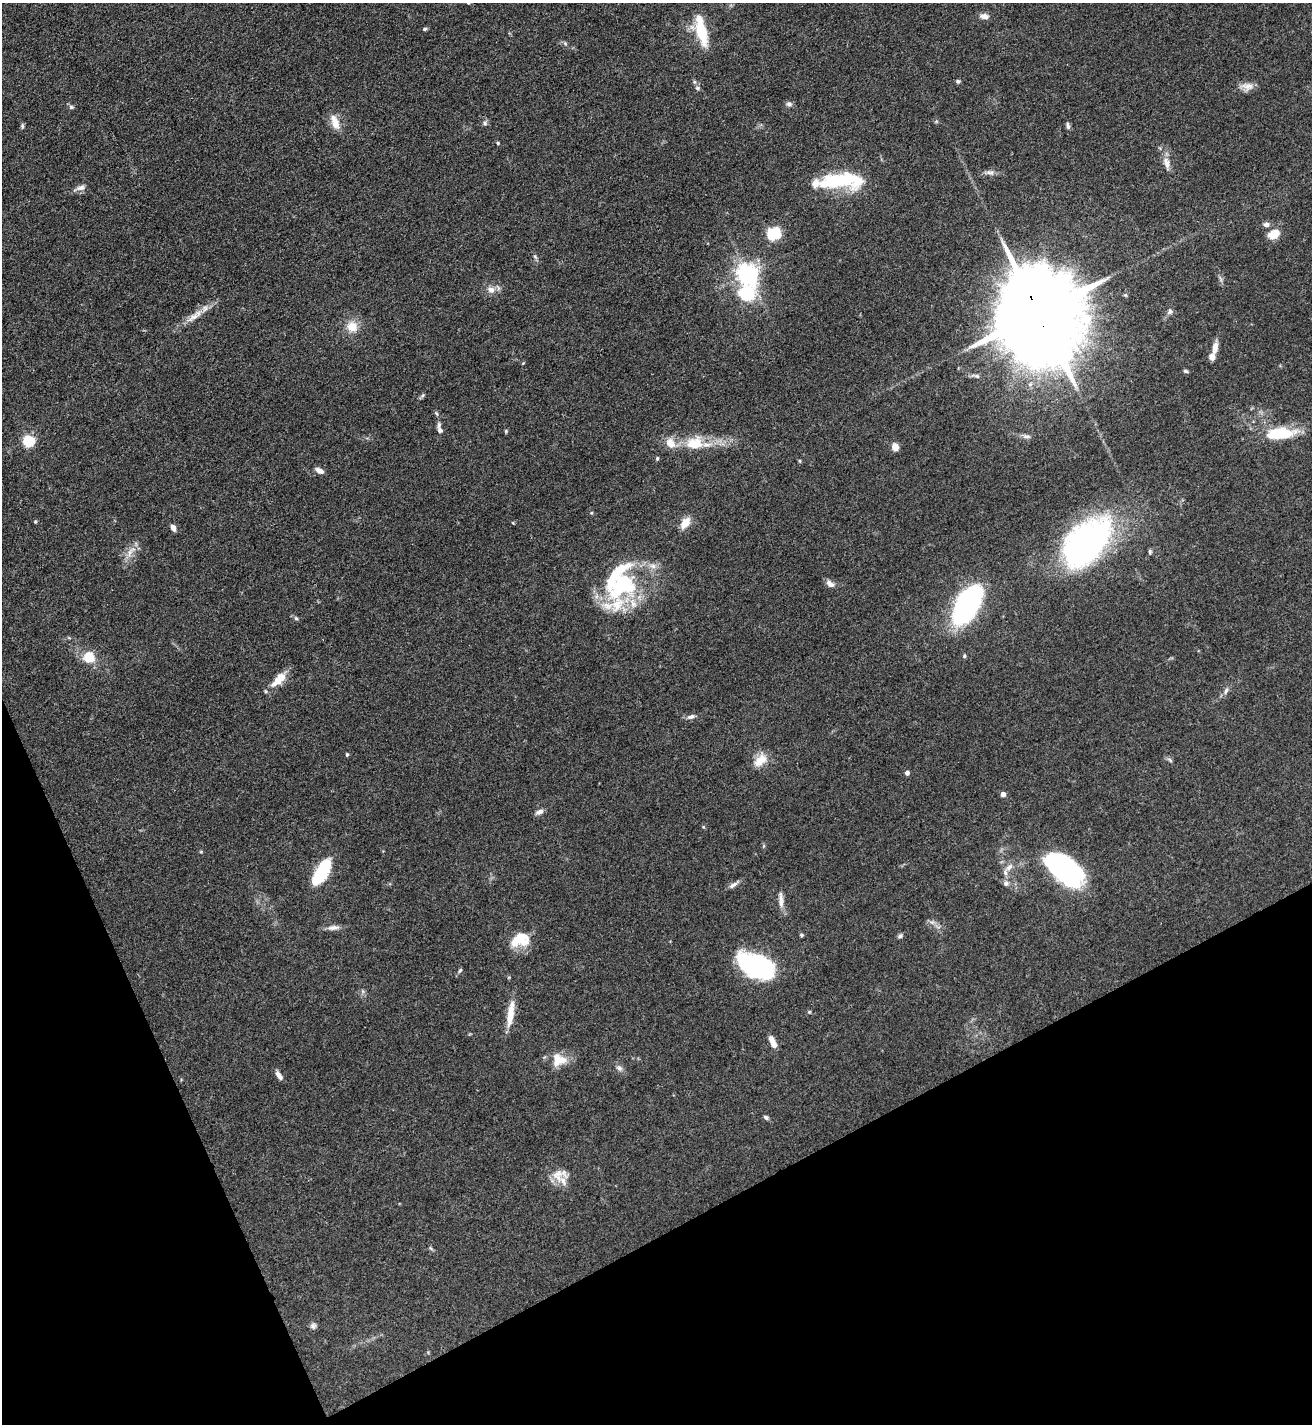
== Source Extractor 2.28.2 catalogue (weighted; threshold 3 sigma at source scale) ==
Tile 14 of 4 x 4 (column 2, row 4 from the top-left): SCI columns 1601-2910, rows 3-1424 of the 5686 x 5693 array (HDU 1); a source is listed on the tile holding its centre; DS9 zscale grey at full resolution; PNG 1314 x 1426 px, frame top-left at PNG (2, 3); no overlay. Shown black and unused: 21% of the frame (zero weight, under 3 of 4 exposures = <1% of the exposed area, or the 3 px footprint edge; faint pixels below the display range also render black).
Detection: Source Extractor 2.28.2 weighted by HDU 2 'WHT'; one run over the whole footprint, this tile lists its part. Background 0.0677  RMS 0.0058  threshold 0.0263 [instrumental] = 3 sigma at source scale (4.5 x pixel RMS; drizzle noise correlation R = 1.50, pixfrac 1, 0.05/0.05 arcsec/px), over >= 5 px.
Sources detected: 109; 6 inside a brighter object's white glare — not listed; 12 inside a brighter listed object's ellipse — not listed separately; the other 91 listed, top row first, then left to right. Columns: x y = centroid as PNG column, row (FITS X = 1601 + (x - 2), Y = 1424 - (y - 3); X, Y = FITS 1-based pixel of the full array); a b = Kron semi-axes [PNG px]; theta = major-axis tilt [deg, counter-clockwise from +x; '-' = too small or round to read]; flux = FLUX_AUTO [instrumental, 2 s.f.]
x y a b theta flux
468 3 4 4 - 0.79
984 16 13 7 -4 2.9
425 29 5 4 - 1
701 31 30 12 -72 24
958 81 5 5 - 1.2
1247 86 17 10 0 4.6
697 88 6 6 - 1.4
789 104 8 6 0 1.7
71 107 7 5 -15 1.3
335 122 19 9 -69 7.6
485 123 7 6 - 1.3
22 126 7 5 -89 1
1068 126 10 5 -79 1.6
498 143 4 4 - 0.62
1167 164 14 8 -85 4.1
990 172 13 7 -4 2.7
840 180 47 16 1 46
80 188 13 7 19 2.9
1266 225 8 6 -11 2.3
774 233 15 13 16 16
1274 234 13 9 28 8.9
535 257 7 5 -45 1
748 274 7 7 - 380
491 290 10 9 - 4
746 293 17 13 40 37
1125 295 5 5 - 0.77
1170 311 7 7 - 2
1038 313 28 20 -69 15000
193 317 24 6 31 6.4
352 327 14 13 - 8.5
1215 347 15 6 82 5.1
523 363 4 4 - 0.48
1186 371 6 4 -6 1.1
977 376 7 5 -4 1.2
423 395 6 4 70 0.92
436 413 7 4 -59 0.94
440 430 8 6 -57 1.7
1280 433 38 14 4 25
1027 436 11 5 -8 1.9
28 441 5 5 - 56
671 443 14 11 -52 6.8
694 444 16 11 4 18
895 447 5 4 - 15
657 458 5 4 - 0.76
800 461 5 3 - 0.65
319 471 11 6 -27 2.8
35 521 5 4 - 0.72
685 523 12 8 55 8.2
173 528 7 5 -61 3.4
1080 543 64 33 33 160
131 552 22 7 55 5.6
1150 552 7 4 -89 1.1
620 584 42 22 36 41
830 584 11 7 -39 3.3
967 604 32 15 59 160
296 618 6 4 -42 1
964 656 5 5 - 0.85
89 657 14 14 - 11
277 680 24 10 52 8.8
1226 691 10 5 66 1.9
691 717 12 6 15 2.3
347 754 4 4 - 0.92
760 760 20 12 48 8.5
1170 760 9 4 -36 1.2
907 773 5 5 - 1.7
1003 794 4 4 - 4.3
539 812 11 6 22 2.4
201 852 6 4 0 0.57
1009 867 15 7 40 3.7
1062 867 43 24 -30 88
322 872 24 10 61 40
1006 883 8 7 - 2.1
733 885 16 5 32 2.6
781 900 23 6 -86 4.2
932 922 7 5 -40 1.7
333 928 17 7 3 3.5
801 935 5 4 - 0.83
900 936 7 5 37 1.3
519 938 25 13 33 14
759 967 40 19 -27 48
460 970 6 4 54 0.9
511 1012 30 10 85 10
809 1012 5 4 - 0.66
773 1042 14 6 -66 5.7
559 1060 19 15 6 11
619 1068 9 7 -36 2.1
279 1075 12 5 -52 2.9
766 1117 7 5 -30 1.3
558 1175 20 16 -83 8.2
431 1248 8 3 -45 0.83
313 1326 8 8 - 1.8
Overlapping masked pixels (flux is a lower limit): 1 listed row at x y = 1038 313
Isophote crosses this tile's border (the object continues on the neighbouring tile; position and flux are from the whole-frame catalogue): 1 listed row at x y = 468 3